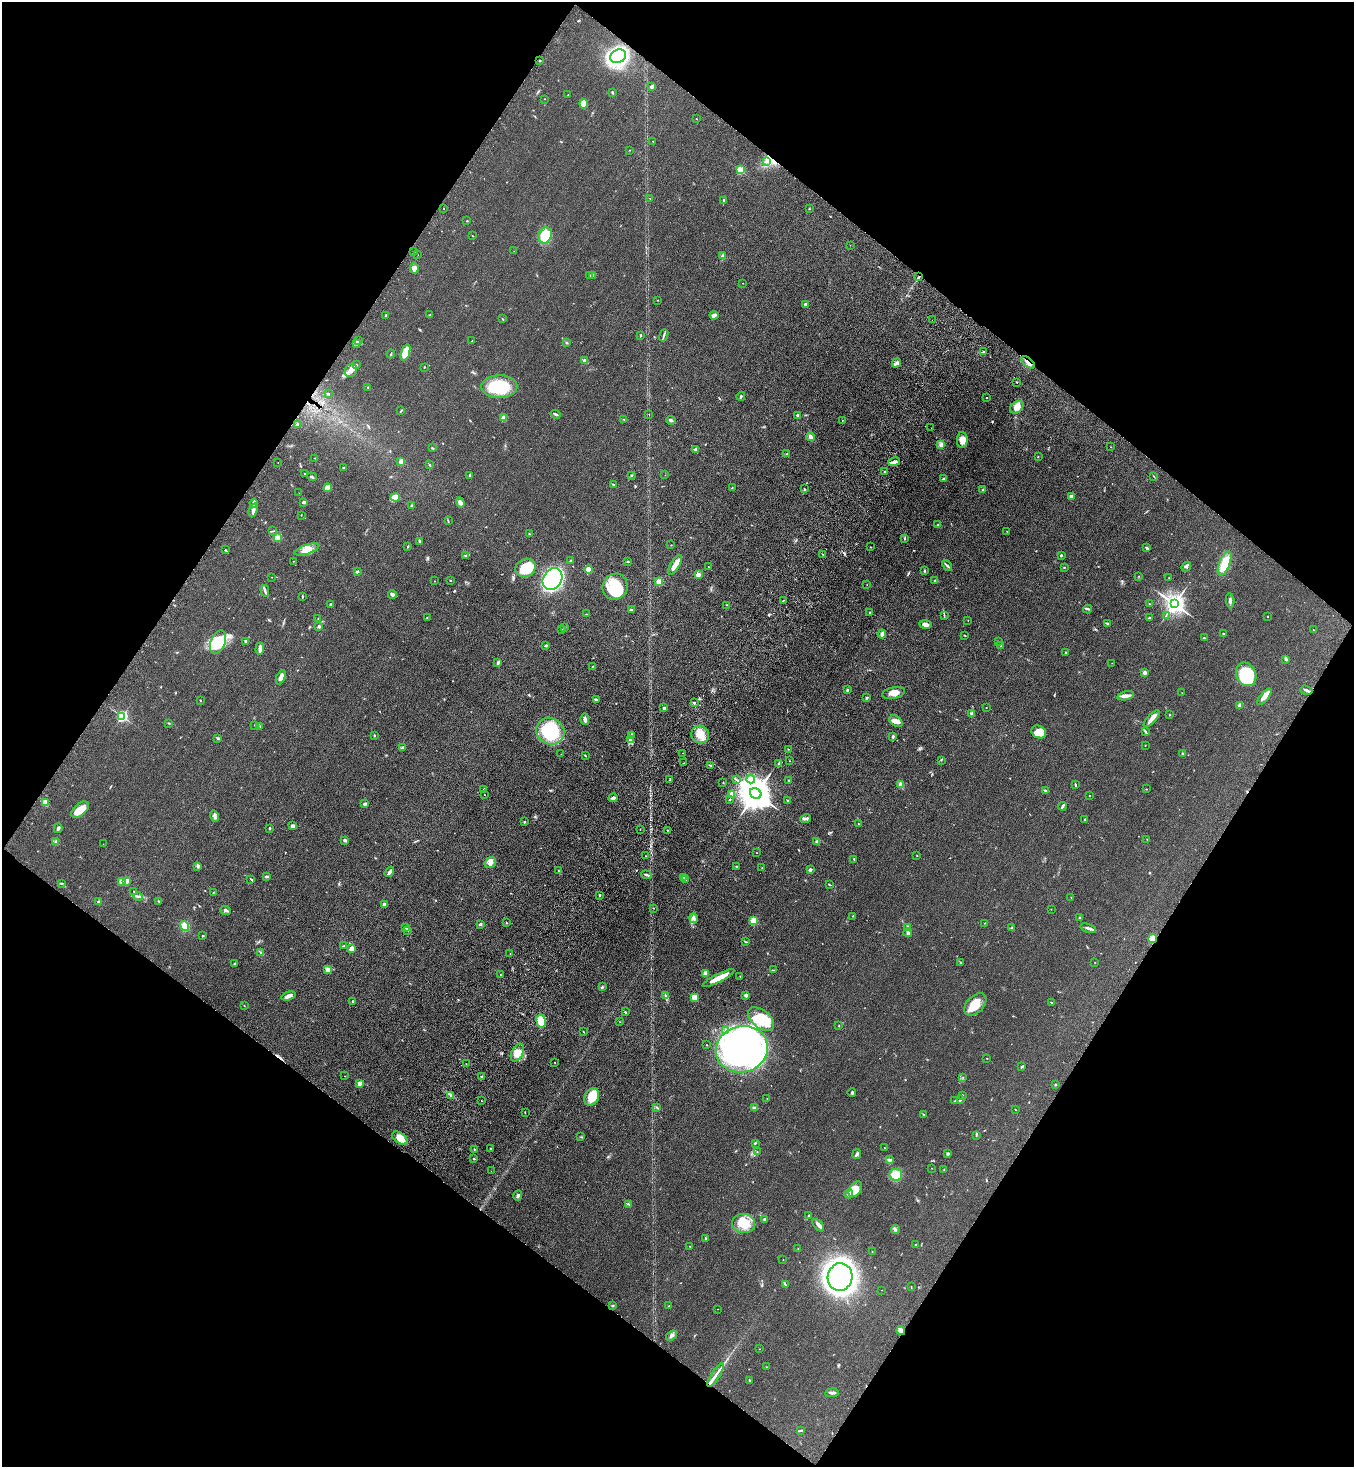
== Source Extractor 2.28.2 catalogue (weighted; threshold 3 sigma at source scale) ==
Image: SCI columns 256-5663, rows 78-5935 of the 6057 x 6013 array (HDU 1 of 3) = the unmasked area's bounding box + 8 px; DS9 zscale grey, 4 x 4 block average (1 PNG px = mean of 4 x 4 image px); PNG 1356 x 1469 px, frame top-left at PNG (2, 2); each listed source drawn as its Kron ellipse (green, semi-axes under 4 px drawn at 4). Shown black and unused: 49% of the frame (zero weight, under 3 of 4 exposures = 6% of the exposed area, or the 3 px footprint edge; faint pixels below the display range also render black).
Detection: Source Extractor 2.28.2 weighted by HDU 2 'WHT'. Background 0.0553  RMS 0.0075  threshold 0.0337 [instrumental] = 3 sigma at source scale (4.5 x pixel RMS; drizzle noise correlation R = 1.50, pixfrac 1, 0.05/0.05 arcsec/px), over >= 5 px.
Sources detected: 448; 4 inside a brighter object's white glare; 1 cosmic-ray / hot-pixel residue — neither listed nor drawn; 7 coinciding with a brighter row at this scale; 20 inside a brighter listed object's ellipse — not listed separately; the other 416 listed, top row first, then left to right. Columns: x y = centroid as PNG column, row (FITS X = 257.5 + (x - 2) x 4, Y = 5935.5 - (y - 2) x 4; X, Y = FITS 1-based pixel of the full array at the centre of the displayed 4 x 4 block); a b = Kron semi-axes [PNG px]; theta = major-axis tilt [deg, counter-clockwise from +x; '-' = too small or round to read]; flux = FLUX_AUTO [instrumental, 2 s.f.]
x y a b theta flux
618 56 8 6 26 480
540 60 2 2 - 2.9
652 87 4 3 - 8.5
612 92 4 2 - 4.1
568 95 2 2 - 1.3
545 99 2 2 - 1.1
584 104 4 4 - 37
696 119 2 2 - 1.8
653 141 2 2 - 1.2
629 150 2 2 - 1.2
766 161 4 3 - 9.5
740 170 2 2 - 230
650 198 2 2 - 1
724 200 3 2 - 3.9
443 208 2 2 - 1.3
809 209 2 2 - 2.9
467 221 2 2 - 2.1
545 235 8 6 70 100
472 236 2 2 - 1.6
850 245 2 2 - 0.88
414 251 2 2 - 3.1
514 251 2 2 - 1.2
418 255 2 2 - 1.6
722 256 3 2 - 4.3
414 268 5 4 - 15
590 275 2 2 - 1.9
593 276 4 2 - 7.1
919 277 3 2 - 6.2
743 283 2 2 - 1.2
658 300 2 2 - 1.2
805 304 2 2 - 22
429 315 2 2 - 2.1
714 315 4 3 - 12
385 316 2 2 - 2.2
503 319 2 2 - 2.2
932 320 2 2 - 0.52
640 335 2 2 - 2.6
664 335 6 2 71 7.6
358 341 2 2 - 1.5
472 341 2 2 - 1.6
357 343 2 2 - 2.6
566 343 2 2 - 3.7
405 352 8 4 72 71
984 352 3 2 - 3.5
391 354 4 2 - 4.1
585 361 2 2 - 51
1028 362 8 2 -40 16
896 363 5 2 - 7.5
356 365 2 2 - 3.5
424 367 2 2 - 2.5
351 370 7 5 59 25
1017 382 2 2 - 2
368 387 2 2 - 2.9
499 387 18 11 0 180
328 394 2 2 - 6.6
741 396 4 2 - 5
987 398 2 2 - 2.4
1017 407 7 5 40 33
401 411 4 2 - 3.1
555 414 5 2 - 7.6
649 414 2 2 - 0.98
797 415 3 2 - 5.4
503 418 2 2 - 76
624 419 2 2 - 1.9
671 420 5 2 - 9.1
842 420 2 2 - 0.81
297 425 2 2 - 10
931 428 2 2 - 0.83
810 437 4 2 - 19
962 440 8 5 88 35
940 445 3 2 - 7.8
1111 447 2 2 - 0.85
432 448 3 2 - 3.4
695 449 3 2 - 5.1
787 454 3 2 - 2.7
1038 457 2 2 - 2.2
315 458 2 2 - 1.2
401 461 3 2 - 22
894 462 6 3 13 19
278 463 2 2 - 1.7
429 464 2 2 - 2.1
343 468 2 2 - 4.2
885 471 2 2 - 2.3
305 474 3 2 - 2
470 475 4 2 - 4.7
631 475 2 2 - 2.2
665 475 2 2 - 0.81
312 477 5 2 - 5.6
1154 477 3 2 - 2.2
944 479 3 3 - 6.9
613 484 3 2 - 2.5
328 488 4 3 - 12
732 488 2 2 - 1.5
804 488 2 2 - 2.1
983 490 2 2 - 2.1
299 493 2 2 - 0.78
1071 496 3 2 - 18
395 497 5 3 - 69
304 502 2 2 - 10
460 502 5 3 - 16
254 503 4 2 - 9.1
412 506 4 2 - 6.6
253 510 7 3 70 18
301 515 2 2 - 1.6
448 521 3 2 - 3
938 525 3 3 - 6.5
272 531 2 2 - 1.8
1007 531 2 2 - 1.5
529 534 2 2 - 2.7
277 538 4 3 - 21
905 538 2 2 - 1.5
420 542 4 2 - 5.3
671 545 2 2 - 1.9
408 546 2 2 - 3
871 547 2 2 - 1.6
1147 548 3 2 - 4.2
307 549 13 4 19 42
225 550 2 2 - 2.4
823 554 2 2 - 2.2
1061 555 2 2 - 5.5
466 556 4 3 - 6.8
293 561 2 2 - 2.2
570 561 3 2 - 3.5
628 562 2 2 - 8.3
1225 563 13 5 68 92
675 565 11 3 61 39
947 565 6 2 -44 7.2
708 567 2 2 - 1
1064 567 2 2 - 1.9
1186 567 5 2 - 6.6
526 568 10 9 - 110
589 570 4 3 - 64
925 571 2 2 - 2.5
357 572 3 2 - 6.4
698 575 2 2 - 77
1139 576 2 2 - 1.4
272 577 2 2 - 0.87
1169 578 2 2 - 1.1
552 579 11 9 57 910
450 580 3 2 - 2.4
934 580 2 2 - 2.6
434 581 2 2 - 1.2
659 581 2 2 - 140
867 585 2 2 - 0.97
615 587 13 12 - 160
265 591 6 2 -76 8.8
392 594 4 3 - 13
302 597 2 2 - 2.7
783 600 2 2 - 1.6
1230 601 7 2 -87 13
1149 603 2 2 - 1.6
330 604 2 2 - 4.4
1174 604 4 3 - 3200
727 605 2 2 - 2
1088 609 4 3 - 6.8
631 610 3 2 - 6.5
869 612 2 2 - 2.3
586 614 2 2 - 1.7
1166 615 2 2 - 1.8
944 616 2 2 - 2
1268 616 2 2 - 1.8
427 618 2 2 - 1.5
1149 618 3 2 - 6
318 619 2 2 - 1.3
968 620 2 2 - 1.2
1107 623 4 2 - 3.7
925 624 6 3 -7 21
319 626 3 2 - 5.9
565 627 2 2 - 1.7
562 629 2 2 - 0.95
1314 630 2 2 - 1.1
882 634 4 3 - 11
1223 634 2 2 - 3.4
964 635 2 2 - 2.3
1204 638 3 2 - 3.1
245 641 2 2 - 6.6
218 642 12 7 68 96
999 642 2 2 - 1.6
546 645 2 2 - 3.6
1001 645 2 2 - 2.7
260 649 6 2 86 25
1066 653 3 2 - 2.8
1286 659 3 3 - 8.9
498 662 3 2 - 5.7
1112 663 2 2 - 0.83
592 667 3 2 - 2.2
1145 672 2 2 - 38
1246 674 12 9 -63 180
281 677 7 3 67 19
847 690 3 2 - 4.1
1306 690 6 2 -18 7.6
894 693 11 5 13 35
1182 693 2 2 - 1.1
1126 696 8 3 13 17
1264 697 10 3 50 32
867 698 3 2 - 5.6
596 699 4 2 - 9.8
200 700 2 2 - 2.6
694 703 2 2 - 3.4
1240 705 4 2 - 20
986 707 2 2 - 1.5
664 708 3 2 - 7.4
971 714 3 2 - 3.2
1169 715 2 2 - 2.1
122 716 2 2 - 600
585 719 6 3 -85 12
1152 719 11 3 47 24
896 721 7 5 -34 21
169 723 2 2 - 2.1
254 725 2 2 - 1.3
260 726 2 2 - 1.9
550 731 14 13 - 290
1039 732 7 6 - 48
1146 732 3 2 - 4.6
700 734 9 8 - 52
374 735 3 2 - 3.3
631 736 4 3 - 9.6
893 737 3 2 - 6.5
218 738 3 2 - 6.1
630 740 3 2 - 8
1145 745 2 2 - 1.5
403 748 4 2 - 16
788 749 2 2 - 1.3
682 753 2 2 - 1.3
561 754 2 2 - 0.77
1182 754 3 2 - 4.4
585 755 3 2 - 3
941 760 2 2 - 2
790 761 2 2 - 1.8
684 763 2 2 - 1.7
779 764 4 2 - 4.4
710 765 3 2 - 3.1
670 779 2 2 - 2.4
736 779 2 2 - 2.1
751 779 4 3 - 14
789 780 2 2 - 2.4
723 782 2 2 - 1.6
901 785 2 2 - 5.3
1075 785 4 2 - 5.3
484 789 2 2 - 4.4
1147 789 2 2 - 1.1
1045 790 3 2 - 4.7
756 793 6 5 - 11000
732 794 3 3 - 22
484 795 2 2 - 1.4
1089 795 2 2 - 2.2
613 798 5 3 - 12
730 800 2 2 - 1.9
788 801 2 2 - 2.9
45 802 3 3 - 38
365 804 2 2 - 22
1062 806 4 2 - 9.8
80 810 10 6 40 60
215 816 5 3 - 10
806 819 5 2 - 11
1085 820 2 2 - 3.6
525 821 2 2 - 1.9
858 824 2 2 - 1.6
293 826 3 2 - 17
58 828 5 3 - 9.2
270 828 3 2 - 3.7
640 829 2 2 - 1.4
667 830 2 2 - 2.8
1147 839 2 2 - 1.8
345 840 2 2 - 11
56 842 3 3 - 9.8
817 842 4 3 - 7
103 844 2 2 - 0.78
757 853 2 2 - 1.2
646 856 2 2 - 3.4
917 856 2 2 - 2.5
854 859 3 2 - 2.3
490 863 6 5 - 19
198 866 3 2 - 5.2
737 866 2 2 - 2.6
762 868 2 2 - 1.2
810 870 2 2 - 33
559 871 3 2 - 4.1
389 872 6 2 54 13
646 875 5 2 - 6.9
266 876 4 2 - 4.3
684 877 3 2 - 5.1
251 879 3 2 - 3.7
686 879 2 2 - 9.5
122 881 2 2 - 54
126 881 4 3 - 19
61 883 3 2 - 3.5
829 884 2 2 - 2.8
134 891 2 2 - 1.6
213 893 2 2 - 1.9
600 895 2 2 - 4.4
138 897 4 2 - 7.4
1071 897 2 2 - 0.95
159 901 3 2 - 2.5
98 902 4 2 - 4.5
384 905 3 3 - 16
653 908 2 2 - 1.4
1051 909 2 2 - 1.2
226 910 5 2 - 8.6
853 916 2 2 - 2.2
694 918 5 3 - 10
1079 918 2 2 - 4.8
753 921 2 2 - 200
506 922 2 2 - 1.9
984 923 2 2 - 1.1
480 924 3 2 - 6.7
185 926 5 4 - 48
405 928 2 2 - 3.2
908 928 3 2 - 9.6
1012 928 2 2 - 1.4
1088 928 8 2 -17 12
408 930 3 2 - 4.8
908 933 4 3 - 7.7
203 936 2 2 - 9.2
1153 939 4 3 - 39
746 942 3 2 - 2.6
343 946 2 2 - 2.3
352 949 4 3 - 26
261 953 3 2 - 3.9
510 953 2 2 - 0.8
1095 962 2 2 - 0.88
235 963 3 2 - 3.9
961 963 2 2 - 1.2
328 969 3 2 - 5.2
774 970 2 2 - 1.3
706 974 3 2 - 5.3
500 975 2 2 - 1.9
740 976 2 2 - 2.1
718 978 18 4 27 50
602 987 2 2 - 2.7
746 995 3 2 - 16
289 996 7 3 17 17
665 996 3 2 - 3.9
694 997 2 2 - 120
353 1001 2 2 - 4.1
1051 1002 3 2 - 2.6
975 1004 13 8 45 70
244 1006 2 2 - 2.2
625 1012 3 2 - 3.4
761 1019 15 8 -39 130
541 1021 6 4 -81 67
620 1022 2 2 - 1.1
839 1026 2 2 - 2.3
726 1030 2 2 - 3.6
583 1031 2 2 - 1.7
707 1045 2 2 - 1.9
742 1049 26 23 16 1400
517 1053 10 5 63 44
987 1058 2 2 - 1.7
555 1062 2 2 - 2.9
466 1064 2 2 - 1.8
1022 1066 3 2 - 5.6
345 1076 2 2 - 1.6
482 1077 2 2 - 5.6
963 1078 2 2 - 1.2
360 1083 3 2 - 25
1055 1085 3 2 - 3.7
852 1093 4 2 - 5.4
450 1095 2 2 - 2.7
962 1095 2 2 - 3.1
592 1097 9 7 60 78
767 1099 2 2 - 1.2
960 1100 3 2 - 4.5
481 1101 2 2 - 1.7
955 1101 2 2 - 1.4
657 1107 2 2 - 2.9
755 1108 4 3 - 10
1015 1110 2 2 - 1.3
525 1113 2 2 - 1.9
924 1114 4 2 - 3.6
976 1135 3 2 - 3.3
581 1137 2 2 - 2.1
400 1138 9 5 -34 44
755 1143 3 2 - 3.6
491 1148 2 2 - 3.6
884 1148 2 2 - 1.2
474 1149 2 2 - 3
757 1152 2 2 - 1.2
857 1154 5 3 - 8.9
948 1154 3 2 - 6.2
474 1159 2 2 - 5.2
889 1159 3 2 - 2.7
932 1168 2 2 - 1
944 1170 2 2 - 2.7
491 1171 2 2 - 0.65
896 1175 6 6 - 60
855 1189 9 5 56 69
849 1194 4 3 - 8.8
518 1196 5 3 - 8
629 1204 2 2 - 2.4
808 1216 2 2 - 2.4
765 1219 3 3 - 11
744 1223 11 9 -2 94
818 1225 7 3 -49 13
895 1230 5 2 - 6.2
705 1238 2 2 - 3.8
916 1244 2 2 - 3.2
690 1246 2 2 - 1.5
798 1249 2 2 - 1.2
872 1251 2 2 - 1
783 1260 2 2 - 1.6
840 1277 14 12 78 1500
785 1284 3 2 - 3.8
911 1286 2 2 - 1.5
882 1290 2 2 - 0.93
613 1305 2 2 - 2.1
669 1306 3 2 - 2.4
717 1309 2 2 - 1.3
901 1331 4 3 - 14
671 1336 6 3 36 10
759 1349 2 2 - 1.1
767 1367 2 2 - 2
716 1375 14 2 57 22
749 1380 3 2 - 3.1
832 1393 7 2 7 10
801 1430 2 2 - 4
Overlapping masked pixels (flux is a lower limit): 4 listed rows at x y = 766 161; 1028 362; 1153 939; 901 1331
Diffuse or blended objects may show on this block-average render without a row.